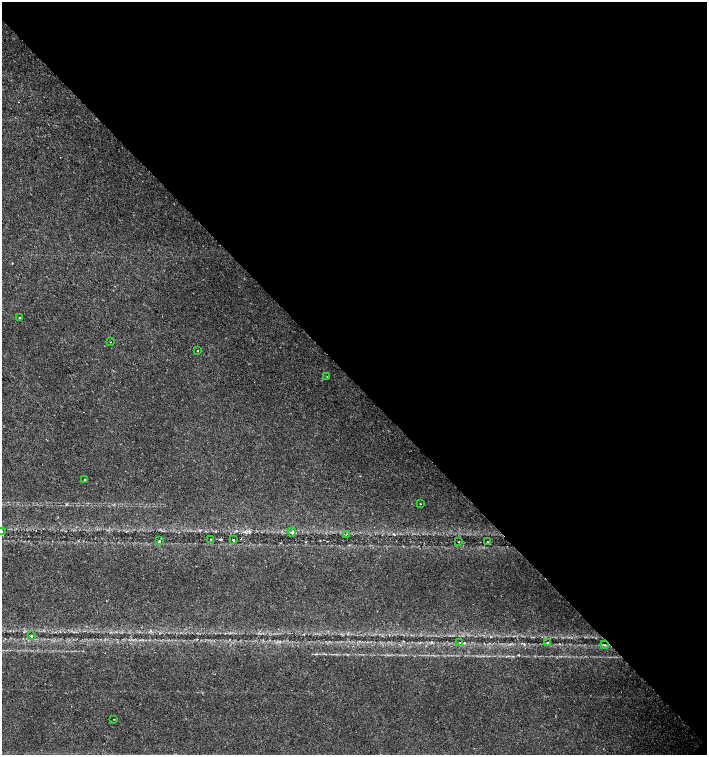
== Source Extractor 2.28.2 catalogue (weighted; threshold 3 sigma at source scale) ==
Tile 8 of 4 x 4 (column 4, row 2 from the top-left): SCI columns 4454-5862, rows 3013-4517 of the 6023 x 6029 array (HDU 1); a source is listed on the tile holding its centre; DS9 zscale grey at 2 x 2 block average (1 PNG px = mean of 2 x 2 image px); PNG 709 x 757 px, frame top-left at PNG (2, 2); each listed source drawn as its Kron ellipse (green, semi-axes under 4 px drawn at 4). Shown black and unused: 51% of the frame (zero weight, under 2 of 3 exposures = <1% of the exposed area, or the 3 px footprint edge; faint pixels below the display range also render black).
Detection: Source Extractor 2.28.2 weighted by HDU 2 'WHT'; one run over the whole footprint, this tile lists its part. Background 0.0219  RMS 0.0034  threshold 0.0151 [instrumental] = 3 sigma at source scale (4.5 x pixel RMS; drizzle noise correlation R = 1.50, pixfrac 1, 0.0396/0.0396 arcsec/px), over >= 5 px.
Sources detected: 22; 3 cosmic-ray / hot-pixel residue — neither listed nor drawn; the other 19 listed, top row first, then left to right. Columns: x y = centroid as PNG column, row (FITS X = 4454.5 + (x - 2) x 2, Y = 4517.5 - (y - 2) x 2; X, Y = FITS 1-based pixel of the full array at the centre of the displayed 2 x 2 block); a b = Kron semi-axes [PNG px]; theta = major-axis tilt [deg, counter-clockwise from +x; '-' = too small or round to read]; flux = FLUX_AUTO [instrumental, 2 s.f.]
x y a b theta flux
20 318 2 2 - 0.87
111 342 2 2 - 0.49
198 350 2 2 - 0.5
327 377 2 2 - 0.31
85 480 2 2 - 9.6
420 504 2 2 - 0.52
2 532 2 2 - 1.6
292 532 4 2 - 0.9
346 535 3 2 - 0.39
211 539 2 2 - 0.31
233 540 2 2 - 1.7
159 541 2 2 - 1.5
487 541 2 2 - 0.37
459 542 2 2 - 0.35
31 636 2 2 - 2.7
460 642 3 2 - 0.48
547 642 3 2 - 1.3
605 645 4 2 - 0.83
114 719 2 2 - 0.57
Isophote crosses this tile's border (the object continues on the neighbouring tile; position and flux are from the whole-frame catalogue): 1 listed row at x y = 2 532
Diffuse or blended objects may show on this block-average render without a row.